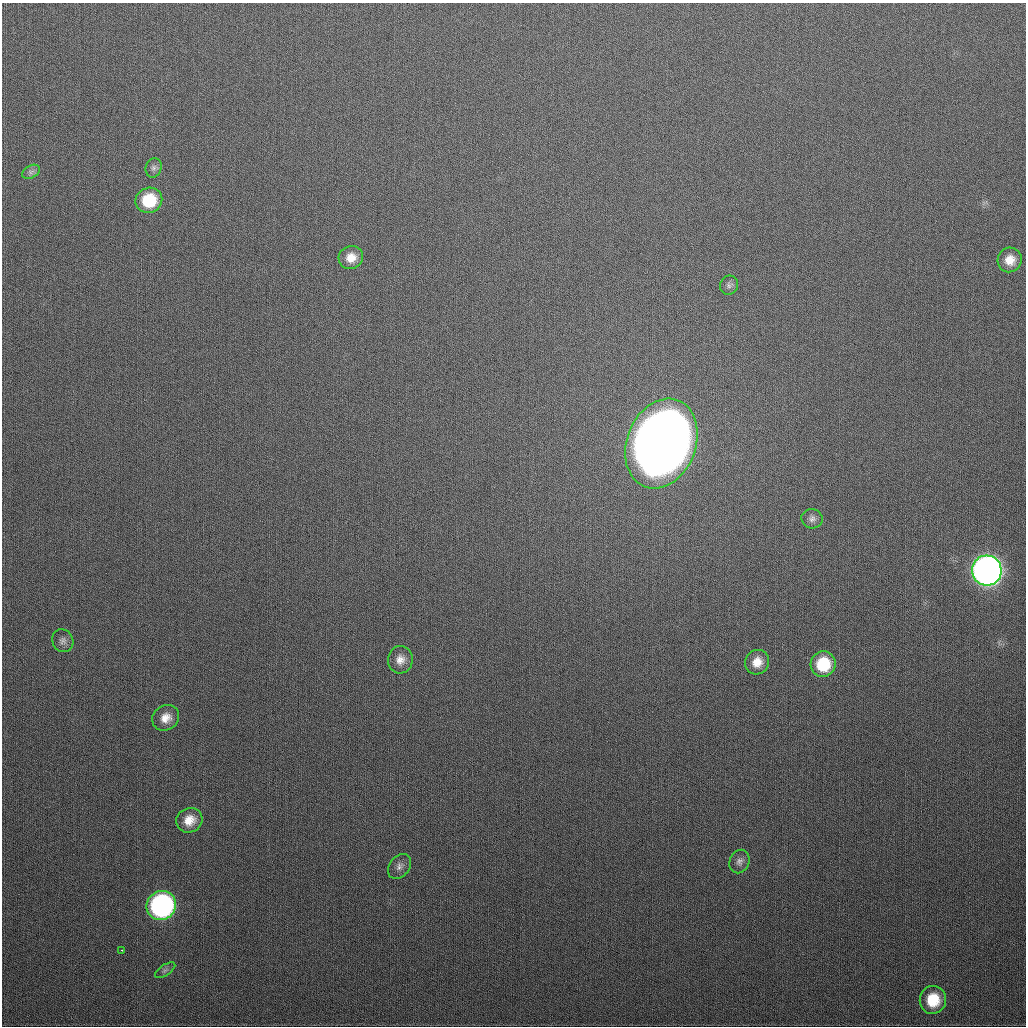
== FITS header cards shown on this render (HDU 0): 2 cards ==
NAXIS1  =                 1024
NAXIS2  =                 1024

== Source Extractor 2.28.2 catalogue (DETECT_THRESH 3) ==
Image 1024 x 1024 px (HDU 0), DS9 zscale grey, 1 PNG px = 1 image px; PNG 1028 x 1028 px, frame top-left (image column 1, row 1024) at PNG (2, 3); each listed source drawn as its Kron ellipse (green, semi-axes under 4 px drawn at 4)
Background 343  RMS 13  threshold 39.4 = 3 sigma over >= 5 px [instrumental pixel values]
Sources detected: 21; all 21 listed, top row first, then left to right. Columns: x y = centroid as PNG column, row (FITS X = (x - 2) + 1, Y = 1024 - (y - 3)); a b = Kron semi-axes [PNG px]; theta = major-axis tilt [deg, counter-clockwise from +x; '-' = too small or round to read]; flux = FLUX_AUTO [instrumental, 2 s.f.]
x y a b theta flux
154 168 10 8 74 3.4e+03
31 172 9 6 30 3.1e+03
149 200 13 12 - 3.8e+04
351 258 12 11 - 1.2e+04
1010 260 12 12 - 1.3e+04
729 285 10 9 - 3.3e+03
661 443 46 34 69 2.3e+06
812 519 10 9 - 4.3e+03
987 570 15 15 - 7.8e+05
63 641 12 10 -62 4.6e+03
400 660 14 12 83 9.0e+03
757 662 12 11 - 1.2e+04
823 664 13 12 - 3.8e+04
166 718 14 12 32 1.1e+04
189 820 13 12 - 1.3e+04
739 861 12 10 67 4.7e+03
399 866 14 10 53 5.3e+03
161 906 15 14 - 2.4e+05
122 950 3 2 - 2.4e+03
165 970 11 5 33 2.9e+03
933 1000 14 13 - 2.7e+04